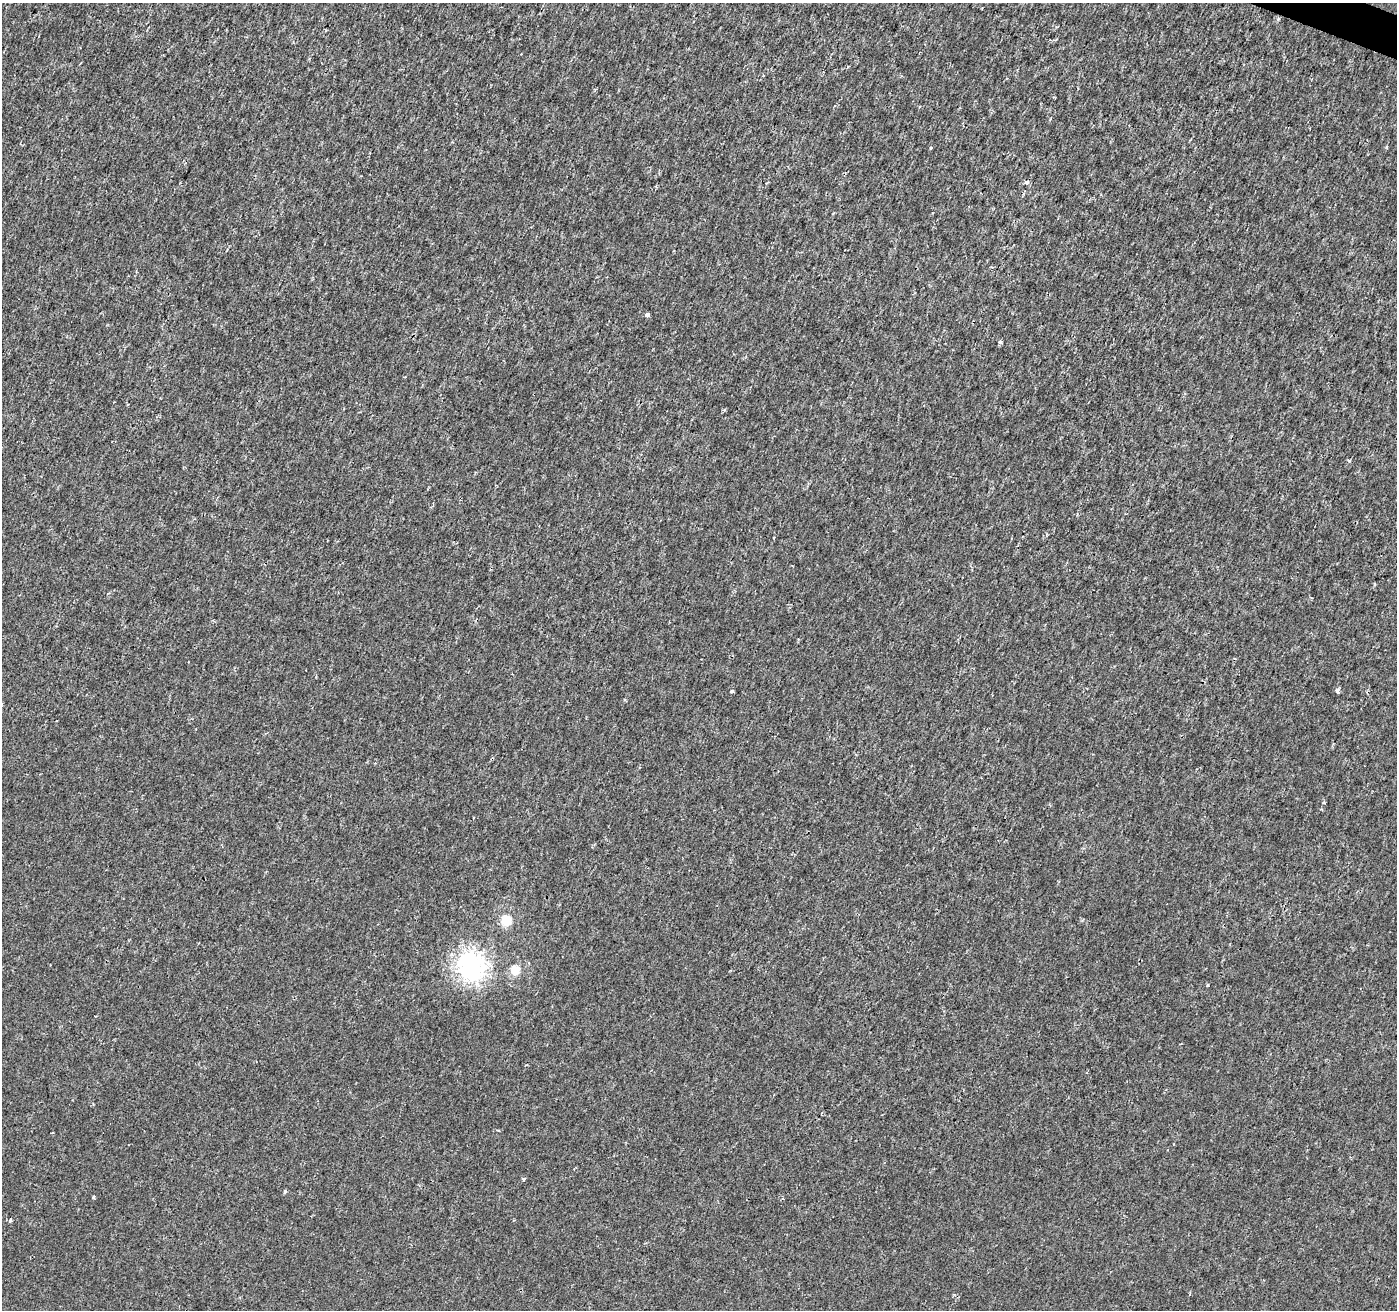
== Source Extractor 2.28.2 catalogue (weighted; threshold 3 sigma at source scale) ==
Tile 10 of 4 x 4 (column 2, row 3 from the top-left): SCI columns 1403-2797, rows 1583-2890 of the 5588 x 5717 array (HDU 1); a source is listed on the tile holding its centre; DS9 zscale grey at full resolution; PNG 1399 x 1312 px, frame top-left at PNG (2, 3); no overlay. Shown black and unused: <1% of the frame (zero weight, under 2 of 3 exposures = <1% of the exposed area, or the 3 px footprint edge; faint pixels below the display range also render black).
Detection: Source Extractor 2.28.2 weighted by HDU 2 'WHT'; one run over the whole footprint, this tile lists its part. Background -6.86e-05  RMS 0.0018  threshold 0.00829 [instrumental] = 3 sigma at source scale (4.5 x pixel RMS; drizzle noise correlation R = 1.50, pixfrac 1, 0.0396/0.0396 arcsec/px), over >= 5 px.
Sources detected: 21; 1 inside a brighter object's white glare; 1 cosmic-ray / hot-pixel residue — not listed; the other 19 listed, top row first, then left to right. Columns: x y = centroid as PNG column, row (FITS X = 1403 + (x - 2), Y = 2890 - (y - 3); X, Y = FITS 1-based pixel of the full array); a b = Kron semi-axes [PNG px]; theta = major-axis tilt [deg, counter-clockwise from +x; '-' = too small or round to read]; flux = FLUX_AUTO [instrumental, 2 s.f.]
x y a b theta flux
1278 19 5 4 - 0.28
931 148 3 3 - 0.23
1026 182 5 4 - 0.92
647 315 4 3 - 2
1000 342 4 3 - 0.6
724 410 4 4 - 0.25
774 537 4 2 - 0.13
732 691 4 3 - 0.53
1337 691 4 3 - 1.3
1324 803 4 3 - 0.21
506 921 5 5 - 12
515 970 5 5 - 9.5
473 972 10 7 17 45
1207 985 3 3 - 0.53
1181 1044 3 2 - 0.17
524 1179 3 3 - 1.7
285 1191 4 4 - 0.54
93 1197 3 3 - 0.37
10 1220 4 3 - 0.29